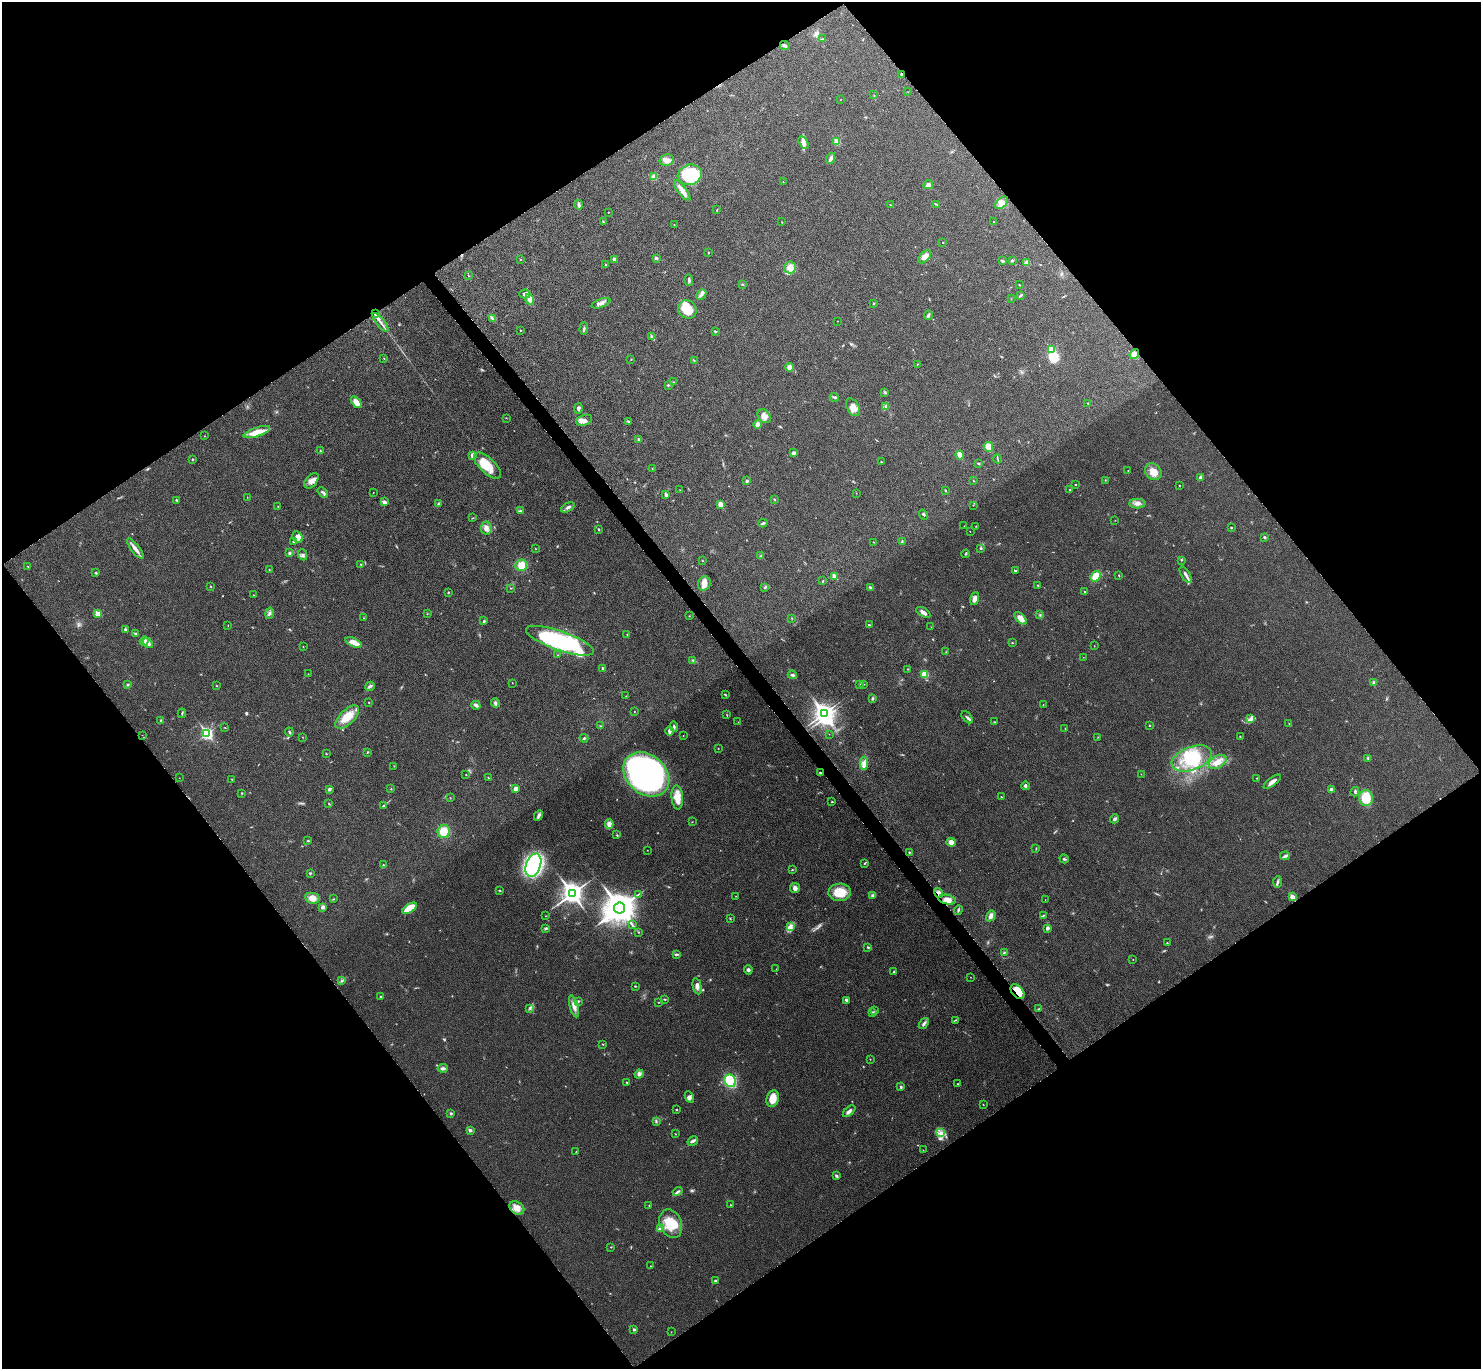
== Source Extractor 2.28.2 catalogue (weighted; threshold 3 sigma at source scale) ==
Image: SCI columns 8-5923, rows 163-5627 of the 5934 x 5929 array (HDU 1 of 3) = the unmasked area's bounding box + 8 px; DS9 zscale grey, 4 x 4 block average (1 PNG px = mean of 4 x 4 image px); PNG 1483 x 1371 px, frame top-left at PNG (2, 2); each listed source drawn as its Kron ellipse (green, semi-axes under 4 px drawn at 4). Shown black and unused: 50% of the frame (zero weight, under 4 of 8 exposures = <1% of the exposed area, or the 3 px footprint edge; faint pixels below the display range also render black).
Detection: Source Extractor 2.28.2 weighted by HDU 2 'WHT'. Background 0.0235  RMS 0.0036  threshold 0.0148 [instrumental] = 3 sigma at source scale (4.09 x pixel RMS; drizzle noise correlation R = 1.36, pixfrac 0.8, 0.05/0.05 arcsec/px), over >= 5 px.
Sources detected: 396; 1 too faint to see at this stretch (4 x 4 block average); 4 inside a brighter object's white glare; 1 cosmic-ray / hot-pixel residue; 1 long thin detection or spike segment (spike, bleed or trail) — neither listed nor drawn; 2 coinciding with a brighter row at this scale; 17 inside a brighter listed object's ellipse — not listed separately; the other 370 listed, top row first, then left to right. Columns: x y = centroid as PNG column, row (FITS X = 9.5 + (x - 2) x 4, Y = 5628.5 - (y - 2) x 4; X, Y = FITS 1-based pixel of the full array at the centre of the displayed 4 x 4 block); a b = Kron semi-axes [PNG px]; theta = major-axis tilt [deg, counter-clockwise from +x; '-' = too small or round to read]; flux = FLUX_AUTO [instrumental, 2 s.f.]
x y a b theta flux
822 39 3 2 - 1
785 46 5 3 - 3.4
902 74 3 2 - 2.6
908 92 2 2 - 0.33
874 95 2 2 - 0.61
840 100 2 2 - 0.47
836 141 2 2 - 40
803 142 7 4 -60 8.2
831 158 6 3 66 5.4
667 160 7 5 14 10
690 175 12 10 17 120
654 177 4 3 - 9.8
783 182 2 2 - 0.55
928 185 5 4 - 5.5
682 190 12 4 -53 17
1002 203 8 4 42 9.3
936 204 2 2 - 0.83
579 205 5 2 - 5.8
890 205 4 2 - 1.1
717 210 2 2 - 1.1
608 212 2 2 - 0.73
603 222 3 2 - 1.4
782 222 2 2 - 0.66
994 222 2 2 - 1.9
674 224 2 2 - 0.61
943 242 2 2 - 1.1
708 253 2 2 - 1.1
925 257 8 4 47 12
656 258 3 2 - 3.8
520 259 2 2 - 1.4
615 260 2 2 - 21
1012 260 3 3 - 2.2
1003 261 4 3 - 2.4
1026 262 4 2 - 2.6
606 265 2 2 - 2.2
790 267 6 5 - 15
468 276 2 2 - 0.56
689 280 6 2 -85 3.4
742 284 2 2 - 1
1020 285 2 2 - 0.96
525 294 5 4 - 5.9
701 294 6 3 49 5.2
1021 295 4 2 - 2.8
530 299 5 4 - 14
1011 299 2 2 - 0.38
601 303 10 3 20 8.3
874 303 3 2 - 1.5
687 309 9 9 - 43
376 314 4 2 - 2.1
928 315 5 2 - 5.4
492 318 3 2 - 2.2
838 321 2 2 - 0.44
380 322 11 2 -51 6.2
584 328 6 2 87 3.2
521 330 2 2 - 0.97
715 331 3 2 - 1.5
651 336 4 2 - 2.9
1051 350 2 2 - 83
1134 354 5 4 - 7
384 358 2 2 - 0.98
631 359 2 2 - 0.79
694 361 2 2 - 0.73
917 364 2 2 - 0.54
790 367 4 4 - 11
673 382 2 2 - 0.55
668 385 2 2 - 1.9
885 392 3 2 - 1.6
834 397 4 3 - 3.3
356 402 7 4 -52 17
1088 403 2 2 - 1.4
853 407 9 6 -58 16
885 407 3 2 - 1.5
578 408 5 3 - 4.7
764 416 8 5 -47 13
506 418 2 2 - 0.58
584 420 8 5 16 9.8
628 421 3 2 - 1.2
758 424 4 4 - 8.1
257 432 14 4 19 33
204 436 2 2 - 0.51
639 439 2 2 - 1.7
988 447 5 4 - 25
321 451 2 2 - 0.88
793 453 3 3 - 3.7
473 455 3 3 - 13
960 455 4 3 - 8.1
192 459 3 2 - 1.3
997 459 4 2 - 1.3
881 462 2 2 - 1.6
978 464 3 2 - 1.6
487 466 17 8 -44 49
652 468 2 2 - 1
1128 470 2 2 - 0.68
1153 472 9 7 -43 19
1200 477 4 3 - 4
1105 480 2 2 - 0.88
311 481 9 5 49 11
747 481 2 2 - 8.6
973 481 2 2 - 0.98
1075 485 2 2 - 1.1
1179 485 2 2 - 0.85
1070 489 2 2 - 0.84
680 490 2 2 - 0.66
945 490 3 2 - 1.2
323 492 6 2 -40 3.8
373 492 2 2 - 0.51
856 493 2 2 - 0.48
666 495 3 2 - 4.8
247 497 2 2 - 0.46
774 499 2 2 - 1.5
176 500 2 2 - 2.3
384 502 3 3 - 5.1
1137 503 8 5 0 8.9
438 504 2 2 - 0.99
720 504 2 2 - 36
973 505 2 2 - 0.4
278 506 3 2 - 1.1
568 507 7 3 27 5.2
520 511 3 2 - 2.1
924 515 5 2 - 2.1
473 518 2 2 - 0.97
1115 520 2 2 - 0.48
763 523 4 2 - 3.4
964 526 2 2 - 0.4
976 526 2 2 - 0.66
486 528 7 5 -80 9
1231 528 2 2 - 1.8
598 529 2 2 - 2.6
970 531 2 2 - 0.56
297 537 6 4 -61 12
1264 537 2 2 - 7.5
293 542 2 2 - 1.2
874 542 2 2 - 0.86
902 542 3 2 - 1.5
535 548 2 2 - 0.72
981 548 3 2 - 2.1
135 549 12 3 -52 11
289 553 2 2 - 4
966 554 4 2 - 2
303 555 5 3 - 4.3
761 556 3 2 - 1.7
702 560 2 2 - 0.74
1181 560 2 2 - 1.1
360 564 2 2 - 1.1
521 565 6 5 - 26
28 566 2 2 - 0.94
269 569 2 2 - 0.84
1015 571 2 2 - 5.4
95 572 3 2 - 1.6
1119 575 2 2 - 0.9
1186 575 9 2 -59 7
834 576 2 2 - 21
1096 576 6 4 54 24
823 581 3 2 - 1.6
704 584 7 6 - 15
1038 585 2 2 - 1.1
211 586 2 2 - 1.2
510 588 2 2 - 0.74
765 588 2 2 - 1.8
871 588 2 2 - 7.3
1085 591 2 2 - 0.99
448 592 2 2 - 1.2
253 595 2 2 - 0.89
975 599 6 4 71 10
923 612 8 3 -31 8.3
269 613 6 3 77 4.4
98 614 2 2 - 27
427 614 2 2 - 0.56
1040 615 2 2 - 0.86
689 616 2 2 - 0.82
363 618 2 2 - 0.92
792 618 2 2 - 0.82
1021 618 8 4 -47 17
484 621 3 2 - 1.8
228 625 2 2 - 0.64
869 625 3 2 - 2.4
931 627 2 2 - 0.49
125 629 3 3 - 2.4
136 634 4 2 - 2
627 635 2 2 - 0.82
144 641 5 3 - 10
560 641 36 9 -19 240
148 643 6 3 -53 9.3
354 643 9 3 -23 18
1012 643 2 2 - 1.4
1094 646 2 2 - 0.52
303 647 2 2 - 0.84
946 652 2 2 - 0.83
558 655 2 2 - 0.63
1083 657 2 2 - 0.45
693 661 3 2 - 1.8
602 668 2 2 - 6.3
907 669 2 2 - 0.78
308 674 2 2 - 0.38
925 674 3 3 - 25
792 675 4 3 - 4
512 683 2 2 - 0.57
1374 683 4 3 - 3.6
859 684 2 2 - 1
863 684 2 2 - 0.84
128 685 3 2 - 2.1
217 686 2 2 - 0.82
370 686 5 3 - 4.9
725 695 3 2 - 1.5
626 696 2 2 - 0.53
873 698 3 3 - 2.4
369 703 2 2 - 0.84
496 703 4 3 - 3.8
1043 704 2 2 - 0.47
476 705 5 3 - 6.5
634 712 2 2 - 0.64
182 713 5 2 - 1.8
824 713 3 3 - 930
727 715 3 2 - 0.99
347 717 15 7 44 34
967 717 7 2 -48 4.5
1251 719 3 2 - 2.7
161 721 3 2 - 2.3
738 722 2 2 - 0.34
994 722 2 2 - 1.2
1289 724 2 2 - 0.87
1150 725 2 2 - 1.2
600 726 2 2 - 0.83
674 727 5 2 - 3
225 728 2 2 - 0.92
1065 728 2 2 - 0.64
669 731 4 3 - 5.3
289 732 4 2 - 2.9
207 734 3 3 - 250
829 734 2 2 - 0.4
142 735 2 2 - 0.35
683 735 2 2 - 0.56
1240 736 2 2 - 0.77
302 737 2 2 - 0.59
1098 737 2 2 - 0.77
584 738 4 2 - 2.3
718 748 2 2 - 0.61
367 752 2 2 - 1
326 754 2 2 - 1.3
1192 758 21 11 20 70
1368 758 3 2 - 1.7
1218 762 10 6 30 17
864 763 7 4 87 9.2
394 766 2 2 - 0.65
820 773 3 2 - 2
646 774 25 19 -41 850
1141 774 2 2 - 0.58
466 775 2 2 - 0.69
179 778 2 2 - 0.35
488 778 2 2 - 0.61
1257 778 2 2 - 0.68
232 779 2 2 - 0.86
1272 782 10 3 37 11
1025 786 4 3 - 4.6
329 789 3 2 - 4.6
391 789 2 2 - 1.1
516 789 3 3 - 9.3
1331 790 3 2 - 5.6
1355 792 5 2 - 2.6
242 793 2 2 - 1.1
1001 797 2 2 - 0.93
450 798 2 2 - 0.57
677 798 12 5 -85 24
1366 798 8 7 - 47
832 802 2 2 - 2.4
329 804 2 2 - 0.71
383 806 3 2 - 1.9
538 815 6 3 63 5.7
1115 819 5 3 - 4.2
692 822 3 2 - 0.64
609 824 5 4 - 9.2
444 832 6 6 - 32
617 835 2 2 - 1.3
308 841 2 2 - 1.5
951 842 4 3 - 15
1036 848 3 2 - 1.2
647 850 2 2 - 0.57
909 852 2 2 - 1.5
1285 856 5 3 - 4.6
1064 859 5 2 - 2
864 863 2 2 - 1.7
383 865 2 2 - 1.1
533 865 12 7 70 190
792 870 2 2 - 1.3
310 874 2 2 - 0.94
1277 882 5 2 - 3.6
795 888 5 5 - 7.2
500 891 3 2 - 1.2
840 892 11 8 3 38
572 893 4 3 - 1500
938 893 5 3 - 8.4
638 894 3 2 - 1.2
736 896 2 2 - 0.75
873 896 4 3 - 4.8
1292 897 2 2 - 29
312 898 7 5 -9 17
334 899 2 2 - 0.68
947 900 9 4 -12 15
1045 900 2 2 - 0.41
323 907 4 3 - 4.9
409 908 8 4 34 48
620 908 5 5 - 4800
958 910 5 2 - 2.5
1043 915 2 2 - 1.6
546 916 2 2 - 0.83
991 916 5 4 - 8.9
730 919 2 2 - 0.73
632 925 3 2 - 1.1
790 927 4 2 - 3.8
546 928 4 3 - 3.3
1047 928 3 3 - 5.8
638 932 2 2 - 1.3
1167 943 2 2 - 1.3
868 947 2 2 - 2
1004 952 2 2 - 0.88
676 954 4 2 - 4.1
1133 959 2 2 - 0.6
776 969 2 2 - 0.3
748 970 5 4 - 3.9
894 972 2 2 - 1.5
970 977 2 2 - 0.46
342 980 2 2 - 1.1
635 986 2 2 - 1.5
697 986 8 4 -78 8.3
1017 992 9 5 -50 22
381 997 2 2 - 3.5
665 999 3 2 - 1.4
846 1000 2 2 - 7.2
578 1001 3 2 - 2.4
659 1002 2 2 - 0.71
574 1006 11 4 -74 11
530 1008 3 3 - 2.8
1039 1009 2 2 - 1.2
875 1011 3 2 - 1.2
872 1013 2 2 - 9.1
955 1020 2 2 - 0.88
924 1024 6 2 53 4.4
603 1044 2 2 - 0.78
870 1059 2 2 - 1.2
443 1068 5 3 - 6.1
639 1074 4 4 - 5.6
730 1081 6 5 - 100
627 1082 2 2 - 1.1
958 1084 2 2 - 0.89
901 1087 3 2 - 2.6
689 1097 6 3 -63 4.9
773 1099 8 6 75 24
983 1104 2 2 - 0.63
676 1109 2 2 - 1.3
849 1111 7 3 42 7.1
451 1113 2 2 - 5.9
656 1122 4 2 - 1.7
470 1130 3 3 - 4.8
940 1133 4 3 - 7
676 1134 2 2 - 0.68
693 1141 5 2 - 5.6
923 1150 2 2 - 0.41
576 1152 2 2 - 0.63
836 1176 3 2 - 3.6
678 1191 5 3 - 4
649 1205 2 2 - 0.71
730 1205 2 2 - 0.83
517 1208 8 6 -35 15
671 1224 15 10 -67 52
660 1229 3 3 - 9.6
611 1247 2 2 - 1.1
650 1266 2 2 - 0.94
715 1281 3 2 - 2.5
634 1330 2 2 - 5
671 1332 2 2 - 0.57
Overlapping masked pixels (flux is a lower limit): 5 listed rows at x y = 902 74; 376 314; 938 893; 947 900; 1017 992
Diffuse or blended objects may show on this block-average render without a row.